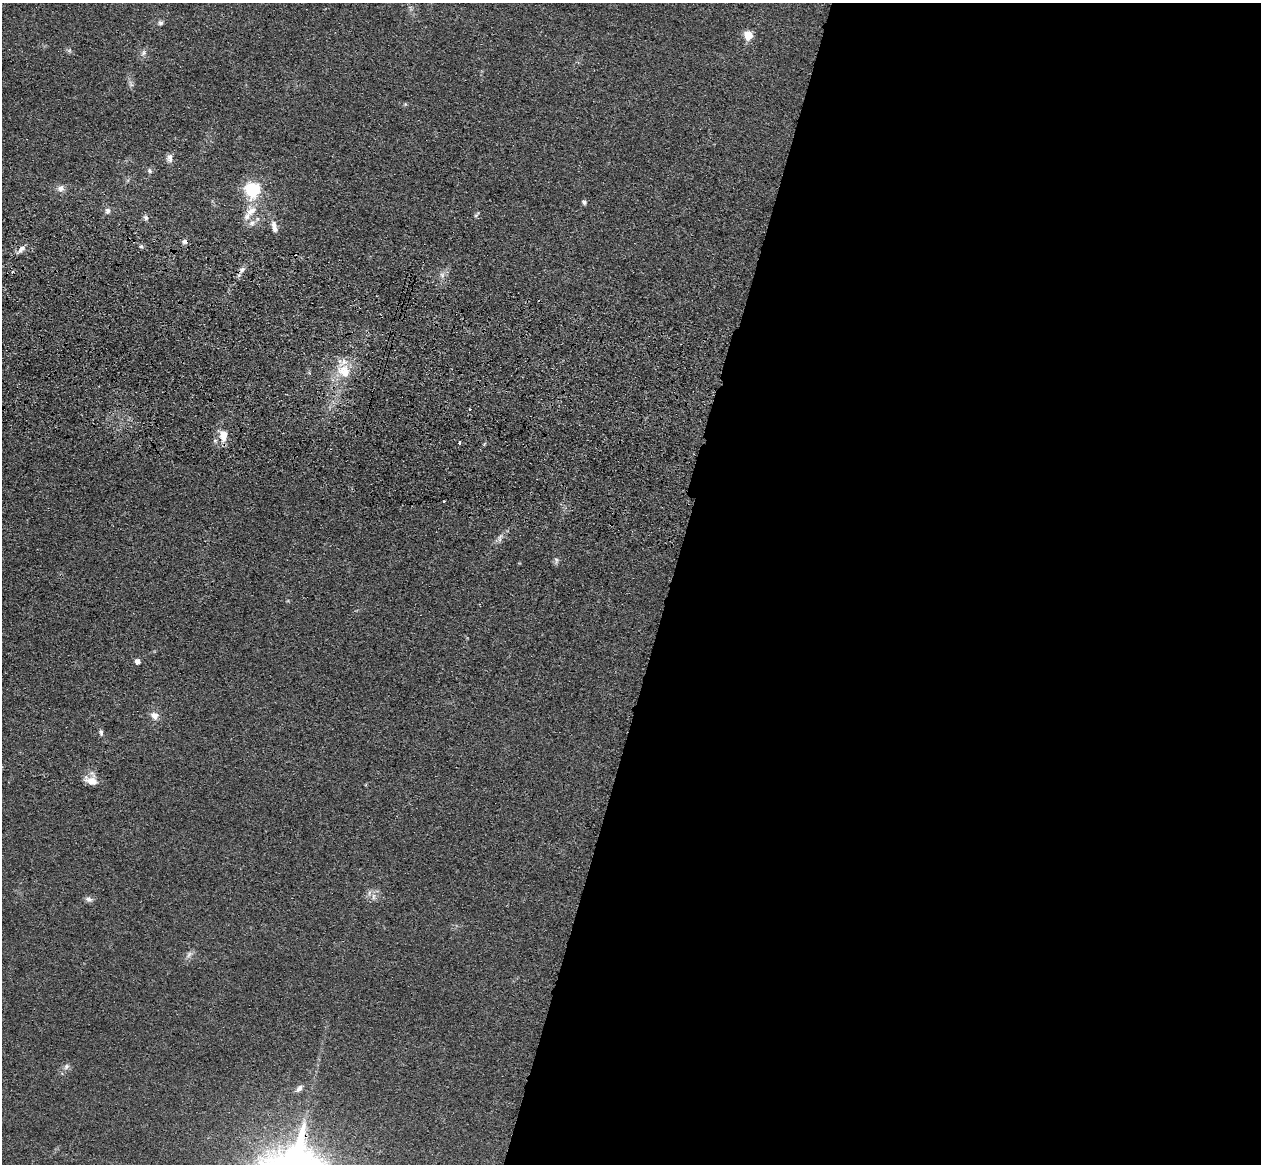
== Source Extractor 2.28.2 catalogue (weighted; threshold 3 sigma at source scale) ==
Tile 12 of 4 x 4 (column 4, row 3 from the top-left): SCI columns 3815-5073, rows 1524-2685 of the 5110 x 5250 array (HDU 1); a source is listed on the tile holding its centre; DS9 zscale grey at full resolution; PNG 1263 x 1166 px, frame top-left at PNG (2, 3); no overlay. Shown black and unused: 47% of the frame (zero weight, under 3 of 4 exposures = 6% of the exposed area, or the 3 px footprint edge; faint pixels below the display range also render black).
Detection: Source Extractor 2.28.2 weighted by HDU 2 'WHT'; one run over the whole footprint, this tile lists its part. Background 0.0611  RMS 0.0074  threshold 0.0332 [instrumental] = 3 sigma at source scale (4.5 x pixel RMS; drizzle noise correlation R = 1.50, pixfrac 1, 0.05/0.05 arcsec/px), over >= 5 px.
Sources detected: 39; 1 too faint to see at this stretch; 1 cosmic-ray / hot-pixel residue — not listed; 2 inside a brighter listed object's ellipse — not listed separately; the other 35 listed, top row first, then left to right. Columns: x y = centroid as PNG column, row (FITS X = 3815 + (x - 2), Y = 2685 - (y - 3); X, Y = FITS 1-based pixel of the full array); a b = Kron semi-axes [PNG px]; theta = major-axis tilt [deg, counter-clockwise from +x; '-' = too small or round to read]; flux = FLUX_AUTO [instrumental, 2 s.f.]
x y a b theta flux
160 23 7 6 - 1.9
748 35 5 5 - 36
69 50 7 4 19 1.2
144 53 8 6 55 2.6
131 84 11 4 -57 2.1
170 158 11 7 -89 3.4
150 171 7 6 - 1.8
61 188 10 8 33 3.9
252 190 6 6 - 180
584 202 6 6 - 1.6
107 211 8 7 - 2.4
251 211 16 13 54 11
476 214 10 3 52 1.2
146 218 8 6 -47 1.9
274 227 15 6 -75 5
141 247 6 4 -1 1.1
21 249 11 6 50 3.6
242 270 10 7 42 3.1
12 272 4 3 - 0.88
442 275 7 6 - 2.4
344 371 20 17 -39 18
469 409 3 2 - 1.3
223 436 17 11 -90 9.7
459 443 3 3 - 3.7
444 501 3 2 - 0.59
500 538 13 6 69 3.1
556 560 10 5 -90 1.8
137 661 4 4 - 6
154 716 11 9 -45 5.4
101 732 8 5 -76 2
91 781 19 10 -19 7.9
373 896 10 4 90 2.5
89 899 9 7 -22 2.7
66 1067 9 6 59 2.6
299 1089 12 6 47 3.3
Overlapping masked pixels (flux is a lower limit): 1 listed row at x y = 21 249